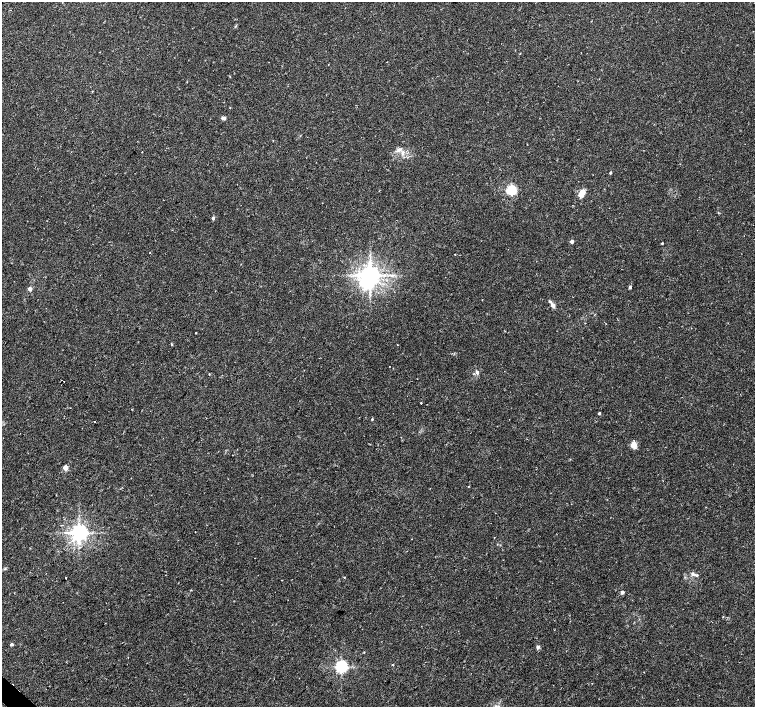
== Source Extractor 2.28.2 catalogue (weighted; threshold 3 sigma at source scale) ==
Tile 7 of 4 x 4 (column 3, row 2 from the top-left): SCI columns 3011-4515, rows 2980-4388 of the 6025 x 6025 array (HDU 1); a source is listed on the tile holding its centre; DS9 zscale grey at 2 x 2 block average (1 PNG px = mean of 2 x 2 image px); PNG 757 x 709 px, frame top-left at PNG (2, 2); no overlay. Shown black and unused: <1% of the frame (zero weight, under 2 of 3 exposures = <1% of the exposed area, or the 3 px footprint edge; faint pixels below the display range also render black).
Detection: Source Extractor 2.28.2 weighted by HDU 2 'WHT'; one run over the whole footprint, this tile lists its part. Background 0.0254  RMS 0.0028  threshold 0.0128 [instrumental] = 3 sigma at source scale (4.5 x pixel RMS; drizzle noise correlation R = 1.50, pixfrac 1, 0.0396/0.0396 arcsec/px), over >= 5 px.
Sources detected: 48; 1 inside a brighter object's white glare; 3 cosmic-ray / hot-pixel residue — not listed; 1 inside a brighter listed object's ellipse — not listed separately; the other 43 listed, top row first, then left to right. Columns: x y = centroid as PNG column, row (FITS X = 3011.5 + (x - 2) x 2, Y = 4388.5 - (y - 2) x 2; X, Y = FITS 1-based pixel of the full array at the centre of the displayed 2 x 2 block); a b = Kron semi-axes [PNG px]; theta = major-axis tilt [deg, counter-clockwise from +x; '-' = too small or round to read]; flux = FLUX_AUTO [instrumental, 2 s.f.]
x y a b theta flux
328 64 2 2 - 0.23
224 118 5 4 - 1.7
273 140 2 2 - 0.33
398 150 4 4 - 1.5
610 173 2 2 - 0.93
511 190 4 3 - 83
583 192 3 3 - 9.7
580 194 3 3 - 12
213 218 4 3 - 1.2
572 242 2 2 - 2.9
662 243 3 2 - 0.56
150 253 2 2 - 0.54
455 254 2 2 - 0.35
370 275 5 5 - 630
630 287 3 3 - 1.2
30 289 3 2 - 4.9
482 300 2 2 - 0.3
553 305 7 4 -51 2.7
196 333 2 2 - 1.7
171 344 3 2 - 0.8
477 372 6 4 -64 1.4
209 374 2 2 - 0.47
421 403 2 2 - 1.9
599 413 2 2 - 1.2
372 419 3 3 - 0.59
401 437 2 2 - 0.28
633 445 3 3 - 20
232 455 2 2 - 0.18
65 468 3 3 - 11
79 532 4 4 - 370
494 537 2 2 - 0.4
255 558 2 2 - 0.91
693 574 7 4 -41 1.7
344 577 2 2 - 1.5
65 578 2 2 - 1.4
282 580 2 2 - 0.2
622 592 2 2 - 3.6
12 644 3 3 - 1.5
538 647 5 4 - 1.4
364 652 2 2 - 0.33
392 665 3 2 - 0.58
341 667 4 4 - 150
644 672 2 2 - 0.3
Diffuse or blended objects may show on this block-average render without a row.